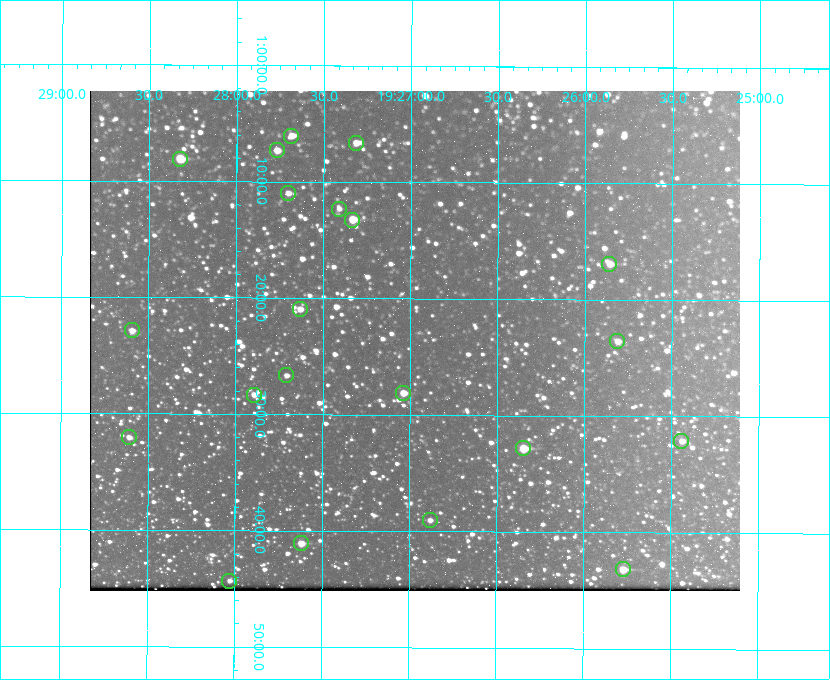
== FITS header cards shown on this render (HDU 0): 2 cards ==
NAXIS1  =                  650 / Width of table row in bytes
NAXIS2  =                  500 / Number of rows in table

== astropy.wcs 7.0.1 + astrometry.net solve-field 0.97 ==
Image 650 x 500 px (HDU 0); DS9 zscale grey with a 90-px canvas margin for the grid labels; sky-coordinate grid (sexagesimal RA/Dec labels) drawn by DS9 from the SOLVED WCS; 21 Tycho-2 reference stars matched to detected sources circled (green)
Header WCS: none
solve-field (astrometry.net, Tycho-2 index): SOLVED blind (the file carries no WCS)
Solved WCS: RA---TAN-SIP/DEC--TAN-SIP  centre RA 19:26:58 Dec +01:24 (291.74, +1.39 deg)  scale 5.16 arcsec/px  FOV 55.9' x 43.0'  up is +180 deg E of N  parity flipped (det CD > 0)
(file carries no celestial WCS; the grid is the blind solution)
Tycho-2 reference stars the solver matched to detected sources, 21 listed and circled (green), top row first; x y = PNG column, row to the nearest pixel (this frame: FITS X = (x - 90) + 1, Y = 500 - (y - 91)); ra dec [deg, ICRS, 3 dp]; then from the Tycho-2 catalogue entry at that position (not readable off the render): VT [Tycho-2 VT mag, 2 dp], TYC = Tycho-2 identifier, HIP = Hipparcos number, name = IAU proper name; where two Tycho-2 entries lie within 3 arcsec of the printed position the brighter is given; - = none
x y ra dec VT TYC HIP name
291 136 291.921 +1.101 10.89 465-1942-1 - -
356 143 291.829 +1.111 10.78 465-2030-1 - -
277 150 291.942 +1.122 10.76 465-1161-1 - -
180 159 292.081 +1.135 10.24 465-979-1 - -
288 193 291.926 +1.184 11.49 465-1994-1 - -
339 209 291.853 +1.206 11.17 465-1444-1 - -
352 220 291.833 +1.221 9.77 465-1968-1 - -
609 264 291.465 +1.282 11.06 465-140-1 - -
300 309 291.908 +1.350 10.94 465-1840-1 - -
132 330 292.148 +1.381 10.77 465-611-1 - -
617 341 291.453 +1.393 11.17 465-261-1 - -
286 375 291.927 +1.444 11.17 465-873-1 - -
403 393 291.759 +1.468 10.00 465-530-1 - -
254 395 291.973 +1.472 10.69 465-577-1 - -
129 437 292.152 +1.534 10.91 465-857-1 - -
681 441 291.360 +1.535 11.71 465-397-1 - -
523 448 291.587 +1.547 9.51 465-596-1 - -
430 520 291.720 +1.651 11.47 465-675-1 - -
301 543 291.905 +1.685 9.70 465-808-1 - -
623 569 291.444 +1.720 9.41 465-672-1 - -
229 581 292.007 +1.739 11.52 465-518-1 - -